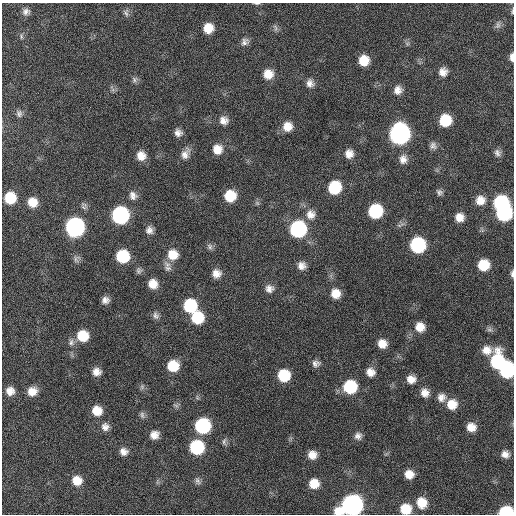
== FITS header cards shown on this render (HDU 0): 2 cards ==
NAXIS1  =                  512 / Axis length
NAXIS2  =                  512 / Axis length

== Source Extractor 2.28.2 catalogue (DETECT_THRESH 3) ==
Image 512 x 512 px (HDU 0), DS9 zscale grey, 1 PNG px = 1 image px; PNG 516 x 516 px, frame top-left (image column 1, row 512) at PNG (2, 3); no overlay
Background 411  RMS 11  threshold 33.6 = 3 sigma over >= 5 px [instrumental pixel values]
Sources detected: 106; all 106 listed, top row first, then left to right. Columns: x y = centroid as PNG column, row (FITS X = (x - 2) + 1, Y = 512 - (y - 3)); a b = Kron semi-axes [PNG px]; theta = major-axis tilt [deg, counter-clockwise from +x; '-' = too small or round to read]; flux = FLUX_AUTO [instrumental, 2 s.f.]
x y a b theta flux
257 3 8 3 0 1100
26 11 11 10 - 4200
512 11 9 4 83 1300
126 13 11 7 -87 2700
498 25 12 7 73 3000
208 28 9 9 - 11000
275 28 11 4 -77 1800
21 36 7 5 -84 1600
245 42 11 9 39 3600
407 44 6 6 - 1600
512 57 10 5 89 3900
364 60 10 9 - 14000
443 72 11 10 - 5900
268 74 11 11 - 9600
134 79 9 7 61 2300
310 83 10 9 - 4400
398 90 10 10 - 5500
19 113 9 7 -77 2300
224 120 10 10 - 5600
445 120 10 10 - 23000
287 126 11 10 - 8600
178 133 9 8 - 4200
399 134 12 11 - 300000
433 146 10 9 - 3200
217 149 11 11 - 8900
497 153 10 8 -63 3100
185 154 15 9 62 5900
349 154 10 10 - 6200
141 156 10 10 - 7900
403 159 12 10 85 5500
334 187 11 10 - 33000
439 192 8 6 -42 2300
133 196 11 9 -61 4400
230 196 10 10 - 19000
10 198 9 9 - 21000
480 200 11 10 - 8200
32 202 10 9 - 10000
257 203 8 4 -45 1500
500 203 11 10 - 65000
375 211 10 10 - 49000
504 213 11 10 - 85000
311 214 12 12 - 6900
120 215 11 10 - 130000
459 217 9 8 - 6900
75 227 11 11 - 230000
298 229 11 11 - 98000
149 230 9 8 - 4000
418 245 10 10 - 73000
210 246 9 7 -58 2300
173 255 12 12 - 13000
123 256 10 10 - 36000
76 259 11 8 70 2500
483 265 9 9 - 19000
302 266 9 9 - 5100
167 268 11 8 -31 3800
139 270 9 8 - 2200
216 273 9 9 - 6300
512 274 9 4 90 2100
153 284 9 9 - 9000
269 289 10 10 - 4500
336 293 10 10 - 9400
105 300 7 6 - 3900
190 306 11 10 - 41000
156 315 10 7 -73 2900
197 318 11 10 - 28000
420 327 10 10 - 8700
489 330 9 4 0 1700
83 336 11 10 - 18000
71 342 10 8 85 3100
382 344 9 8 - 8200
487 350 24 9 4 9600
497 362 12 10 74 55000
316 363 11 8 7 3500
173 366 10 10 - 19000
507 370 12 10 84 59000
97 372 9 8 - 5500
370 372 9 9 - 6300
284 375 10 10 - 27000
411 379 10 8 -1 6400
142 387 7 6 - 1800
350 387 11 10 - 41000
10 391 9 8 - 6300
32 391 10 9 - 8300
425 393 9 8 - 5800
441 397 11 10 - 5100
452 404 11 10 - 12000
97 411 10 10 - 11000
142 415 10 6 -82 2300
203 426 10 10 - 82000
105 427 10 10 - 4600
471 427 9 9 - 7800
154 435 9 8 - 6100
358 436 9 8 - 3600
224 442 11 6 89 2200
197 447 10 10 - 60000
123 452 9 8 - 4900
505 454 9 8 - 4900
312 455 9 8 - 7300
409 474 9 8 - 8100
77 480 11 10 - 11000
198 481 10 7 -56 2600
314 483 9 9 - 12000
422 503 12 10 -67 13000
352 505 13 11 21 340000
405 509 10 9 - 17000
506 512 10 7 2 48000
At the frame edge (FLAGS 8, measured only in part): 7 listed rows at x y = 257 3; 512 11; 512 57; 512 274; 352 505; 405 509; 506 512